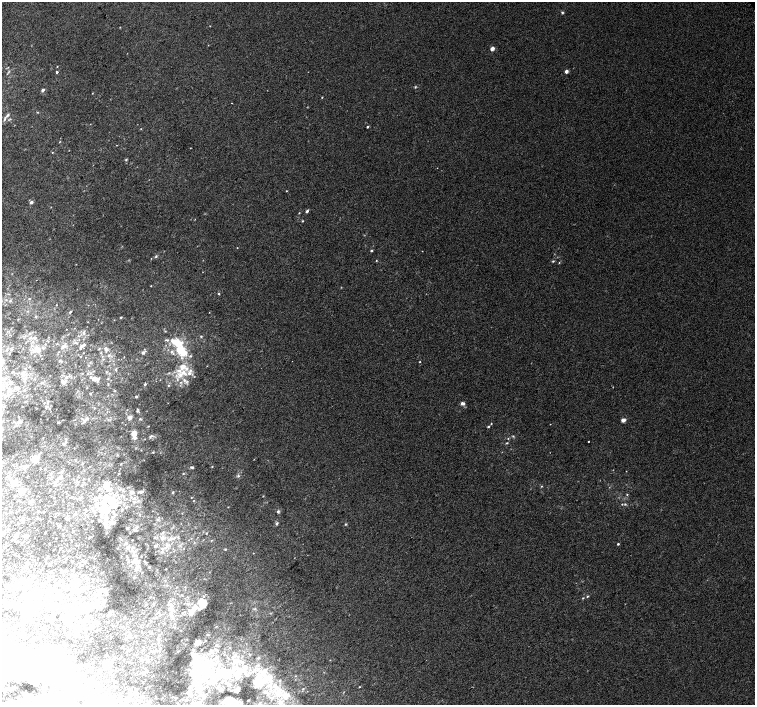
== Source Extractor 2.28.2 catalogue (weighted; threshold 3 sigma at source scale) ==
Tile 7 of 4 x 4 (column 3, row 2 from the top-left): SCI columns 3047-4551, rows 3054-4459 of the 6087 x 6041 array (HDU 1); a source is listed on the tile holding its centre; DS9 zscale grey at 2 x 2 block average (1 PNG px = mean of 2 x 2 image px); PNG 757 x 707 px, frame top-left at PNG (2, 2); no overlay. Shown black and unused: <1% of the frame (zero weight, under 2 of 3 exposures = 2% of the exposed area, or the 3 px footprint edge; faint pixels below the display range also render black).
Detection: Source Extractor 2.28.2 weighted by HDU 2 'WHT'; one run over the whole footprint, this tile lists its part. Background 0.0108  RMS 0.006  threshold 0.0271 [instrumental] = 3 sigma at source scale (4.5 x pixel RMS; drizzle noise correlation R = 1.50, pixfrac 1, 0.0396/0.0396 arcsec/px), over >= 5 px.
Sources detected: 446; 88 inside a brighter object's white glare — not listed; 73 inside a brighter listed object's ellipse — not listed separately; the other 285 listed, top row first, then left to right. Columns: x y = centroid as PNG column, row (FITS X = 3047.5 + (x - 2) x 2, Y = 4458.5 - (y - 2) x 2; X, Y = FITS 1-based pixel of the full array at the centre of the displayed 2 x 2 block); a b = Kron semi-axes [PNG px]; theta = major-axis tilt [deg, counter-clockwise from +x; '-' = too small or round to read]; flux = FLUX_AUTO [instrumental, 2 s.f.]
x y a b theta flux
562 12 4 3 - 1.5
492 48 2 2 - 14
57 66 2 2 - 0.61
566 71 3 3 - 3.9
57 72 3 2 - 1.8
415 87 4 2 - 1.2
43 90 2 2 - 5.2
322 97 2 2 - 0.81
231 103 2 2 - 0.58
37 112 3 2 - 0.84
5 119 8 3 77 2.6
367 126 3 2 - 1.6
141 129 3 2 - 0.58
60 142 3 2 - 0.71
116 145 2 2 - 0.43
52 152 2 2 - 0.65
126 159 4 3 - 1.3
286 191 2 2 - 0.69
31 202 5 4 - 2.8
307 211 4 3 - 2.2
299 213 3 2 - 0.7
302 221 3 2 - 1
237 248 2 2 - 0.58
371 250 2 2 - 2.3
422 251 2 2 - 0.41
156 256 4 3 - 1.9
151 258 3 2 - 0.54
376 260 2 2 - 0.72
553 261 3 3 - 1.4
559 263 3 2 - 0.84
151 286 2 2 - 0.8
219 294 3 3 - 1.2
10 301 3 3 - 1.3
56 305 2 2 - 0.59
70 312 3 2 - 1
121 317 2 2 - 1.5
165 331 3 2 - 0.82
84 332 4 3 - 1.9
30 334 4 3 - 1.9
201 336 3 3 - 1.1
35 338 3 3 - 3.4
63 346 6 4 51 4.5
82 346 4 3 - 4.6
37 349 9 8 - 14
105 349 4 3 - 4.1
181 350 12 8 -49 35
143 352 4 4 - 3.1
172 352 4 3 - 2.6
83 353 2 2 - 0.53
101 353 3 3 - 0.97
108 355 4 3 - 1.8
80 356 2 2 - 0.73
292 361 2 2 - 0.34
3 362 5 4 - 3.4
420 362 2 2 - 0.75
183 367 9 7 22 12
116 369 3 3 - 1.5
106 372 3 2 - 1
169 373 3 2 - 1.1
189 373 6 5 - 5.5
23 374 7 5 -14 6.7
87 374 4 3 - 1.2
180 375 9 6 62 9.4
66 377 4 4 - 3
4 378 5 4 - 2.9
95 379 7 4 -59 4.4
108 379 2 2 - 0.96
184 380 6 3 -82 3.7
64 382 5 4 - 5.1
181 382 3 3 - 1.3
108 384 4 2 - 0.94
145 384 2 2 - 2
169 385 3 3 - 1.2
18 388 5 4 - 3.1
3 389 7 5 -37 6.1
25 390 3 3 - 1.4
10 394 3 2 - 0.85
90 394 3 2 - 1.4
136 396 2 2 - 1.5
462 403 5 4 - 3.9
4 406 3 3 - 1.5
50 408 3 3 - 1.2
94 408 3 2 - 0.71
137 411 4 3 - 1.2
130 417 5 4 - 4.8
87 418 5 4 - 3
140 419 4 2 - 1.2
623 420 3 3 - 7.8
19 421 4 2 - 1.3
59 422 3 2 - 0.96
491 423 3 2 - 0.91
550 424 2 2 - 0.46
148 426 3 2 - 0.75
488 426 3 2 - 1.7
134 434 9 6 88 10
152 436 7 4 28 3.4
513 436 3 3 - 1.3
66 439 3 2 - 0.93
588 441 2 2 - 3.4
507 443 4 2 - 1.3
64 444 4 2 - 1.3
153 452 3 3 - 1.1
117 455 3 2 - 1.1
35 458 4 4 - 17
121 464 3 2 - 0.72
212 466 3 2 - 0.75
25 467 5 4 - 3.3
192 467 5 3 - 1.8
51 474 4 3 - 1.6
118 474 3 2 - 0.83
183 474 3 2 - 0.87
8 476 4 3 - 2.4
238 476 3 3 - 1.9
57 479 9 4 45 4.3
83 479 3 2 - 0.64
15 482 4 3 - 13
106 485 5 5 - 18
541 486 3 3 - 1
21 491 4 3 - 18
132 492 8 5 -8 6
141 492 5 3 - 4
173 492 3 3 - 1.3
627 494 3 3 - 1.1
71 497 3 2 - 0.87
191 497 2 2 - 0.71
54 498 2 2 - 0.51
134 498 4 4 - 3.3
96 499 5 4 - 4.7
31 501 4 3 - 3.4
111 501 13 12 - 35
193 501 3 2 - 0.62
625 504 4 3 - 2
92 508 4 3 - 1.7
85 509 3 2 - 0.61
100 510 11 8 52 16
38 511 3 2 - 1.1
278 511 4 4 - 2.1
11 512 3 2 - 1.2
16 512 2 2 - 0.56
44 512 2 2 - 0.43
55 517 2 2 - 0.56
38 518 2 2 - 2
106 518 10 5 54 7.8
23 519 4 3 - 1.4
158 519 4 3 - 1.6
99 520 4 3 - 1.3
92 521 2 2 - 0.91
111 522 6 4 38 4.5
277 523 4 3 - 2.2
346 524 3 3 - 1.2
3 525 2 2 - 0.46
59 525 3 3 - 1.3
107 527 4 3 - 1.9
127 528 4 2 - 1.1
135 530 4 2 - 1.2
3 531 4 2 - 1.1
73 531 2 2 - 1.1
45 532 2 2 - 0.5
163 532 4 3 - 1.9
206 533 3 2 - 0.9
16 536 3 3 - 3.3
26 536 3 3 - 4.2
155 537 3 3 - 1.1
89 538 3 2 - 0.77
162 538 5 4 - 4.5
170 539 8 3 35 4.1
12 540 3 2 - 0.91
211 540 3 2 - 0.84
618 544 2 2 - 1.6
167 545 6 2 70 2.8
155 546 5 3 - 2.2
60 548 3 2 - 0.5
127 548 5 4 - 3.1
184 548 3 2 - 0.67
162 549 4 4 - 2.2
225 549 3 3 - 1
69 550 3 2 - 0.63
134 552 5 3 - 3
253 553 2 2 - 0.48
72 561 3 2 - 0.93
136 561 13 7 -9 13
35 564 3 2 - 0.49
49 564 4 3 - 1.1
136 569 6 5 - 5
166 569 2 2 - 0.76
61 571 4 2 - 0.72
64 571 3 3 - 1.2
30 572 2 2 - 0.48
50 572 3 3 - 1
101 573 3 2 - 0.76
84 575 3 2 - 1.1
35 576 3 3 - 1.2
49 577 5 3 - 1.9
14 579 4 3 - 1.3
18 584 10 5 38 8.4
76 584 9 5 59 12
61 585 3 3 - 1.3
44 586 2 2 - 0.43
48 587 2 2 - 0.63
66 587 6 5 - 3.8
176 587 3 2 - 0.59
23 588 4 3 - 1.5
55 590 7 4 5 4
100 590 7 5 75 5.9
40 593 6 3 -20 2.9
94 594 3 2 - 0.93
66 596 3 2 - 0.65
587 596 3 2 - 1.3
58 597 4 3 - 6.5
583 598 3 3 - 1
81 600 5 4 - 3.3
104 600 4 3 - 1.4
203 601 9 6 13 12
10 603 3 2 - 0.84
89 604 16 3 42 9.3
153 604 3 3 - 1.1
188 604 4 3 - 1.8
146 605 3 2 - 1
171 606 10 6 -84 8.6
195 607 8 5 63 7.9
56 609 5 4 - 2.8
81 609 9 7 2 17
34 611 8 5 69 9.3
191 614 5 3 - 6.5
108 615 3 3 - 1.7
52 616 3 2 - 6.5
60 618 2 2 - 0.93
96 622 4 3 - 4.9
83 624 4 2 - 1.2
147 625 3 2 - 0.98
70 629 2 2 - 0.68
77 630 5 4 - 3.3
15 632 2 2 - 1.5
151 632 3 2 - 1.1
17 637 2 2 - 0.47
110 637 2 2 - 0.76
125 638 3 2 - 2.2
197 642 4 3 - 13
65 645 3 2 - 0.99
129 650 4 3 - 2.3
143 650 3 2 - 1.1
158 651 3 2 - 0.89
68 652 3 2 - 0.64
106 655 3 2 - 0.9
75 656 2 2 - 0.62
115 657 3 2 - 1.2
258 658 4 3 - 1.6
235 661 9 7 24 12
2 662 27 13 27 64
129 662 3 2 - 1.2
106 664 4 3 - 38
78 665 2 2 - 0.79
41 668 8 7 - 9.6
200 668 23 21 -77 74
239 669 8 6 -77 9.1
147 671 3 2 - 0.82
227 675 15 11 -52 33
246 675 4 2 - 1.7
112 676 4 2 - 0.64
68 677 6 4 -28 4.2
93 677 2 2 - 0.5
269 678 31 11 -32 39
86 679 2 2 - 0.76
34 683 3 2 - 5.2
51 684 3 2 - 2.6
90 686 4 2 - 1.2
359 687 2 2 - 0.74
12 688 2 2 - 0.83
221 689 6 4 -33 3.2
238 689 7 4 40 2.6
303 689 3 2 - 0.92
265 692 5 4 - 2.7
134 694 4 3 - 1.4
190 694 8 4 -31 5.5
200 694 4 4 - 3.4
204 695 4 4 - 2.4
143 696 3 2 - 0.78
140 697 2 2 - 0.61
176 698 2 2 - 1.6
272 698 4 3 - 2.1
52 699 11 7 -49 11
186 700 3 2 - 0.82
228 700 5 4 - 27
241 703 5 4 - 2.7
280 704 5 4 - 4
Isophote crosses this tile's border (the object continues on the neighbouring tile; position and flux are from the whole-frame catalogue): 4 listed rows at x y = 5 119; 3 389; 2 662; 228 700
Diffuse or blended objects may show on this block-average render without a row.